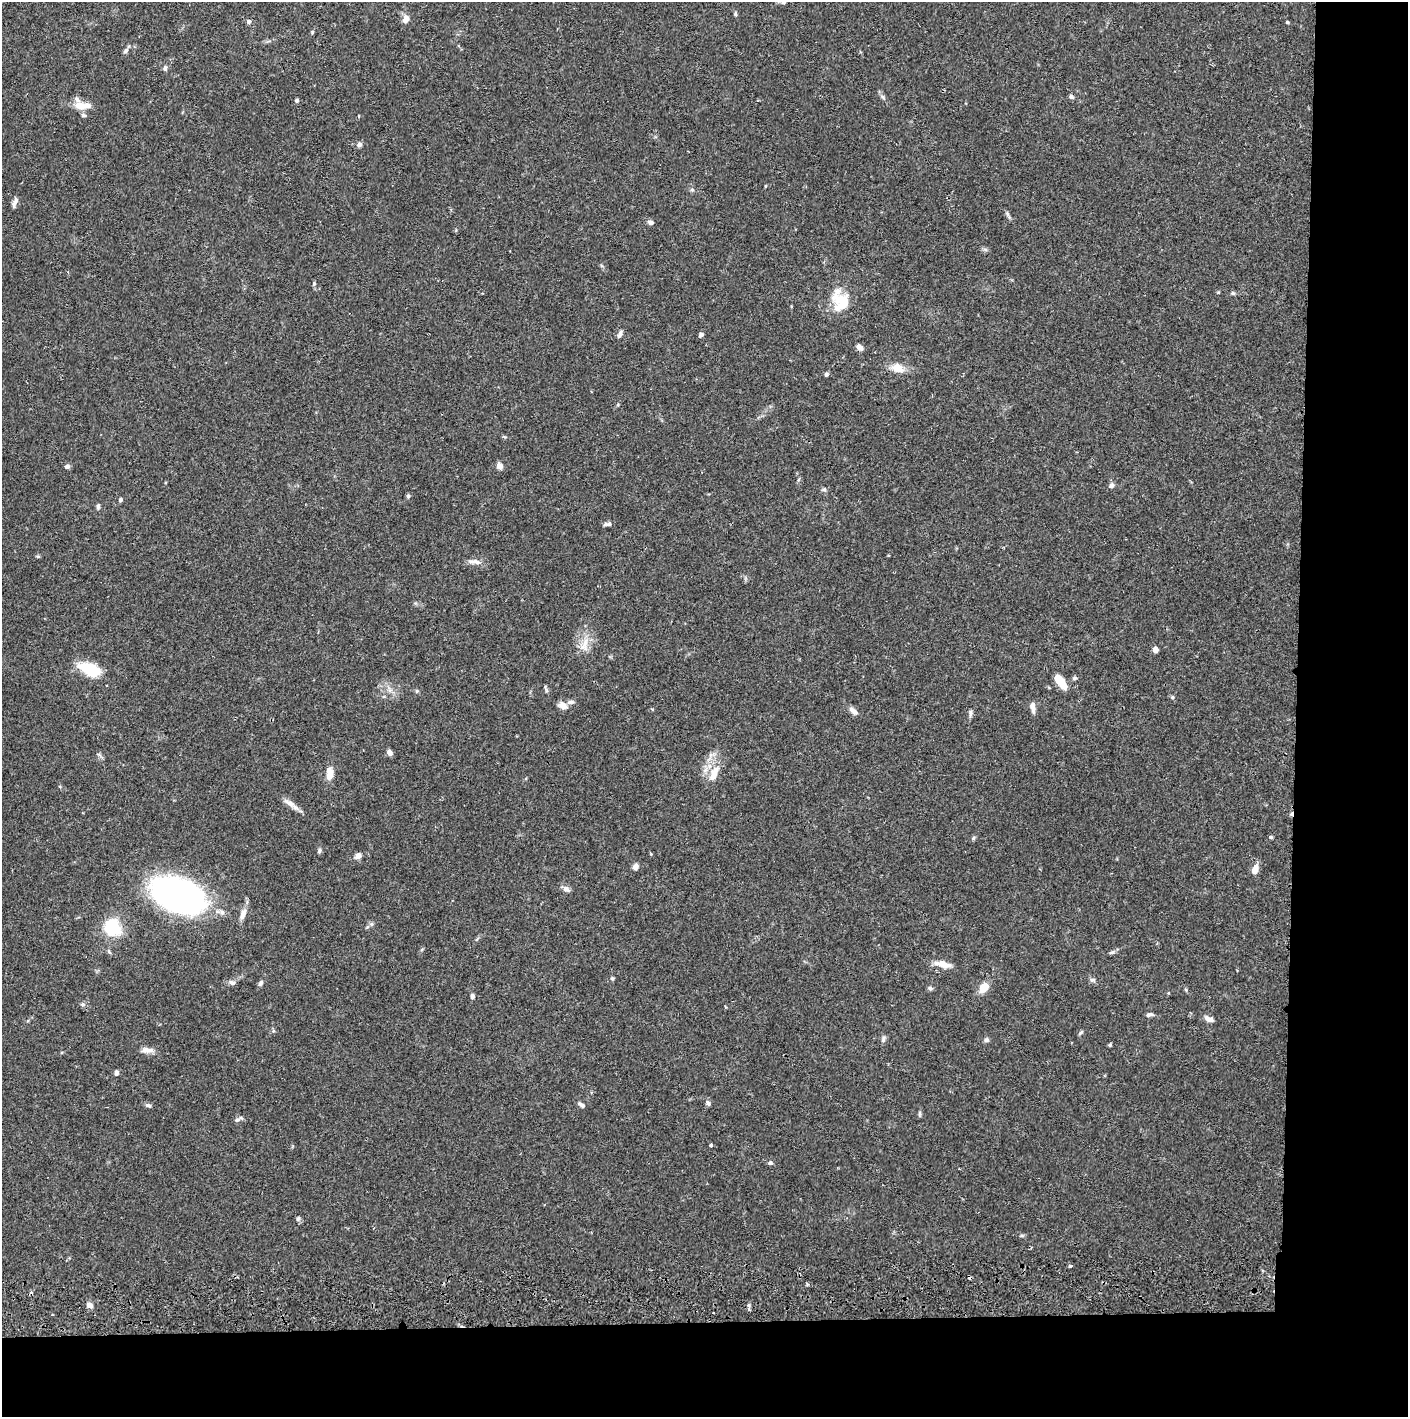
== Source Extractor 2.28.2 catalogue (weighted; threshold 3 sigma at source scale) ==
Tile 9 of 3 x 3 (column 3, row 3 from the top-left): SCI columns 2816-4221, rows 57-1471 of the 4228 x 4360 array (HDU 1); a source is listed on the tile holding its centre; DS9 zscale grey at full resolution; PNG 1410 x 1419 px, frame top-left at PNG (2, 2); no overlay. Shown black and unused: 14% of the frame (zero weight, under 2 of 3 exposures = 3% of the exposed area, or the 3 px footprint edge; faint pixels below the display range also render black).
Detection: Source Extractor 2.28.2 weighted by HDU 2 'WHT'; one run over the whole footprint, this tile lists its part. Background 0.0687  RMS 0.0048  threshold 0.0217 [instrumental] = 3 sigma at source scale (4.5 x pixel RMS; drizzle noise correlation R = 1.50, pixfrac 1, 0.05/0.05 arcsec/px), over >= 5 px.
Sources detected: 103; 1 inside a brighter object's white glare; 4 cosmic-ray / hot-pixel residue — not listed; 6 inside a brighter listed object's ellipse — not listed separately; the other 92 listed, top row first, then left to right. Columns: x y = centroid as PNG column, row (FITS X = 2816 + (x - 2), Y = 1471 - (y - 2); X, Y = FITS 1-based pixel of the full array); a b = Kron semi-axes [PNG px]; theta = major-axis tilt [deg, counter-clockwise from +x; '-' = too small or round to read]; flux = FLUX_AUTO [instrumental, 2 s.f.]
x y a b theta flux
783 2 6 6 - 1
735 14 6 4 -86 0.78
406 19 9 7 71 3.2
249 22 5 5 - 1.3
1287 22 4 3 - 0.62
312 32 5 4 - 0.57
126 51 8 5 51 1.2
165 68 6 5 - 1.3
883 97 7 4 -53 1
1071 97 7 5 -44 1
297 101 4 4 - 1.2
80 106 17 10 -14 5.8
359 116 4 3 - 0.56
359 145 6 6 - 1.6
765 186 5 3 - 0.4
692 190 5 5 - 0.8
15 202 15 5 70 1.8
1007 214 7 5 -70 0.97
650 222 7 5 -12 1.4
314 284 5 4 - 0.71
1233 293 6 5 - 0.77
839 300 16 13 3 7.4
620 334 10 5 65 1.4
701 335 6 5 - 0.98
860 347 9 6 -41 1.9
897 368 16 11 -17 5.9
826 374 5 4 - 1
67 466 6 5 - 1.2
499 466 8 6 -53 2.4
1111 485 7 6 - 1.4
824 489 6 5 - 0.85
408 496 5 5 - 0.7
120 500 5 4 - 0.92
98 506 7 4 82 0.91
607 524 11 4 2 1.3
38 556 6 3 19 0.54
475 562 18 6 -5 2.7
584 645 23 9 78 6
1155 650 4 4 - 5.4
90 669 25 11 -21 17
1074 678 7 5 15 0.88
1060 681 20 9 -53 6.8
1172 697 5 4 - 0.67
571 702 9 5 9 1.4
563 705 9 7 -35 3.8
1033 707 13 6 -83 2.5
853 711 14 6 -40 2.3
971 713 10 4 86 1.2
390 753 8 5 -58 1.6
714 773 24 10 66 6.9
330 774 14 8 87 5.4
290 804 15 7 -39 3.3
1271 837 4 4 - 0.81
973 838 6 4 70 0.67
319 851 7 4 79 0.89
358 856 7 6 - 2.8
635 866 7 5 67 2.5
1255 870 11 7 73 3.8
566 889 10 7 -28 1.8
178 895 53 30 -23 150
243 914 13 7 69 3.4
371 924 6 5 - 0.95
112 927 19 17 -54 20
1112 952 8 5 14 1.1
943 964 16 8 -18 5.4
612 978 5 4 - 0.65
1092 980 8 6 0 1.1
232 982 9 6 -21 1.4
260 983 7 5 65 1.2
930 988 7 5 -1 1
984 988 12 8 51 6.1
472 996 6 5 - 1.1
82 1004 6 4 -18 0.71
1149 1015 9 5 15 1.2
1209 1019 11 6 -24 2.3
1081 1032 7 4 45 0.72
883 1039 10 5 71 1.3
986 1040 7 6 - 0.98
1110 1045 4 4 - 0.65
147 1050 18 7 -5 2.8
116 1073 7 5 79 1.3
708 1103 8 5 -45 1.3
148 1105 8 5 -8 1.1
582 1105 9 5 -35 1.2
920 1114 7 4 89 0.71
237 1120 9 6 12 1.3
711 1145 3 3 - 1.1
770 1163 7 5 4 1
298 1218 7 6 - 1.1
1070 1266 4 3 - 1.3
90 1305 9 6 -35 2
748 1305 6 4 -90 0.89
Isophote crosses this tile's border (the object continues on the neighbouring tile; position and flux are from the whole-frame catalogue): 1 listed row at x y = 783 2